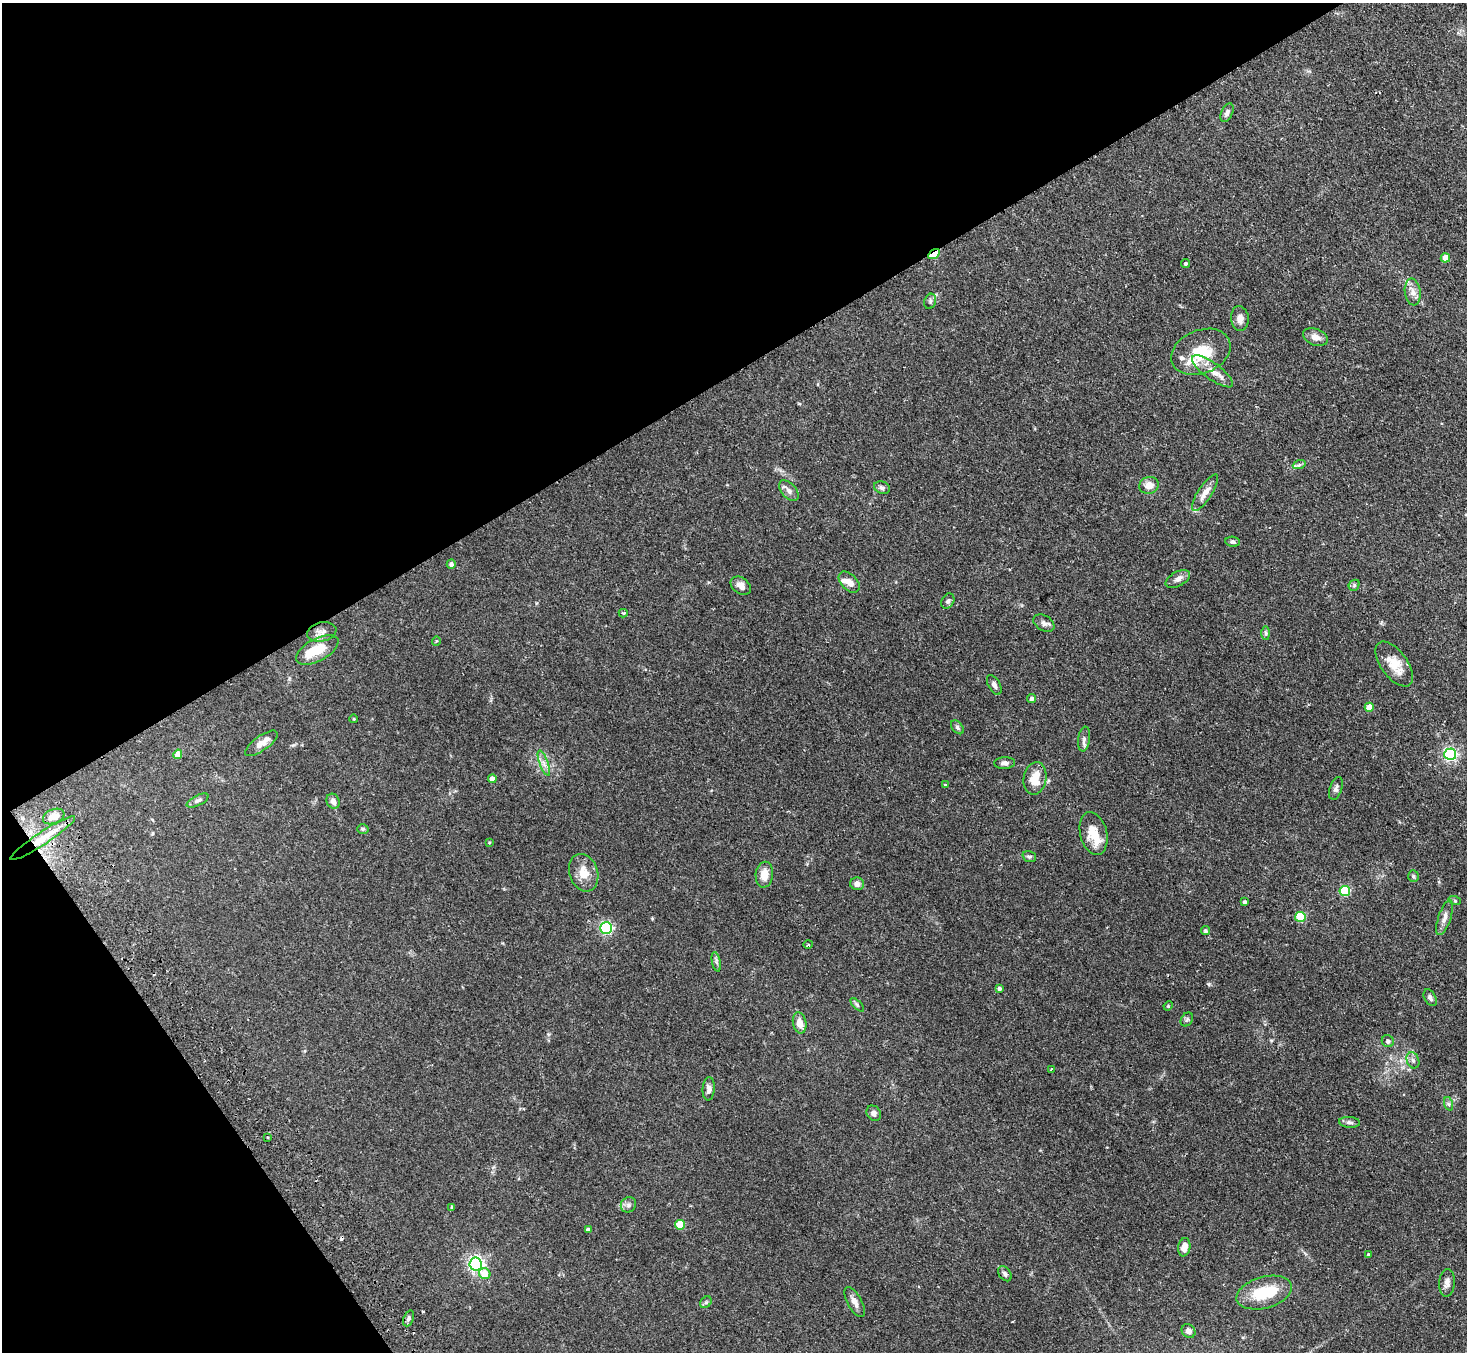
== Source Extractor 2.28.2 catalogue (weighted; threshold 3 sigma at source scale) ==
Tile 5 of 4 x 4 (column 1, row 2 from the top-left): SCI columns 50-1514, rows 3030-4379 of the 5961 x 5922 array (HDU 1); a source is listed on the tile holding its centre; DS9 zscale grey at full resolution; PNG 1469 x 1354 px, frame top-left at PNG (2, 3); each listed source drawn as its Kron ellipse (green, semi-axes under 4 px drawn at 4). Shown black and unused: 33% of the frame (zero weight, under 2 of 3 exposures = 3% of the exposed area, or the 3 px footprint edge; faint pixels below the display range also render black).
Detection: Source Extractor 2.28.2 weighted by HDU 2 'WHT'; one run over the whole footprint, this tile lists its part. Background 0.0752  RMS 0.0056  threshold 0.0251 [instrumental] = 3 sigma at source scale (4.5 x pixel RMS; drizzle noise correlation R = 1.50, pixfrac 1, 0.05/0.05 arcsec/px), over >= 5 px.
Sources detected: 102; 1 inside a brighter object's white glare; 2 cosmic-ray / hot-pixel residue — neither listed nor drawn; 5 inside a brighter listed object's ellipse — not listed separately; the other 94 listed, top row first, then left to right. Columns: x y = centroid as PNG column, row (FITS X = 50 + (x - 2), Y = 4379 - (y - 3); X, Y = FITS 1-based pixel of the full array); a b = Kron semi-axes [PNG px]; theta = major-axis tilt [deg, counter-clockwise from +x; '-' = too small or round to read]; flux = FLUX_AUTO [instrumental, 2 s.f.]
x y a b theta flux
1227 113 10 5 65 1.9
934 254 6 3 33 26
1445 258 4 4 - 7.5
1186 264 4 4 - 1
1413 292 13 8 -82 3.5
930 301 8 6 70 1.2
1240 318 12 8 -85 3.3
1315 337 13 8 -19 3.9
1201 352 31 21 22 20
1212 371 25 8 -36 6.5
1299 465 6 4 19 1
1149 485 10 8 17 5.2
882 488 8 6 -21 1.6
789 491 12 7 -50 2.6
1205 493 21 7 57 4.9
1233 542 7 5 -9 1.1
451 564 4 4 - 1.6
1178 579 13 7 28 2.6
849 582 12 8 -46 3.9
1354 585 6 5 - 0.8
741 586 11 8 -37 3.4
948 601 8 6 60 1.6
623 613 4 3 - 0.81
1044 623 11 7 -31 2.1
322 632 15 9 12 3.5
1266 633 7 4 -89 0.9
436 641 5 3 - 0.44
317 650 23 11 28 14
1394 664 26 13 -54 10
994 685 11 6 -62 1.8
1032 699 4 4 - 1.4
1369 707 4 4 - 5.7
354 719 4 3 - 0.39
957 727 8 5 -51 1.2
1084 739 12 6 82 1.9
261 743 19 7 36 4.8
178 754 5 4 - 7.1
1450 754 6 6 - 110
544 763 13 3 -70 2.2
1005 763 10 6 3 1.7
1035 778 16 11 80 9.1
492 779 4 4 - 2.6
945 785 3 3 - 0.59
1336 788 12 6 71 1.5
198 801 12 5 26 1.6
333 801 8 6 -61 3
54 816 11 7 22 4.3
363 829 5 4 - 0.78
1094 834 22 13 -76 9.6
43 838 38 6 33 9.8
489 842 4 3 - 0.51
1029 856 7 5 -20 1.1
584 873 19 14 -72 7.9
764 875 13 8 84 5.7
1413 876 6 5 - 0.85
857 884 7 6 - 3
1345 891 5 5 - 38
1455 901 6 4 -18 0.73
1245 902 4 3 - 1.1
1300 917 5 5 - 20
1445 917 18 6 72 3.2
606 928 6 6 - 86
1205 931 4 4 - 0.78
808 945 5 3 - 0.58
716 962 10 4 -78 1.3
999 989 4 4 - 1.2
1430 998 9 5 -61 1.6
857 1005 8 3 -45 0.83
1168 1006 5 4 - 0.53
1187 1019 7 5 54 1
800 1023 11 6 -79 4.8
1388 1041 6 6 - 1.5
1413 1060 8 6 -69 1.6
1051 1069 3 3 - 0.51
709 1089 11 6 86 2.4
1449 1104 7 4 -71 1
874 1113 8 6 -54 1.6
1349 1122 10 5 -4 1.7
268 1137 3 2 - 0.65
628 1205 8 7 - 1.8
452 1207 4 4 - 0.74
680 1225 5 5 - 16
588 1230 4 3 - 1.1
1184 1247 9 6 80 3.8
1368 1255 4 3 - 0.53
476 1264 6 6 - 150
485 1274 6 5 - 9.3
1005 1274 8 5 -53 1.4
1447 1283 14 8 85 2.7
1264 1293 28 15 16 19
706 1302 6 5 - 0.96
855 1302 16 7 -61 3.3
408 1318 8 5 69 1.2
1189 1331 7 6 - 2.3
Overlapping masked pixels (flux is a lower limit): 2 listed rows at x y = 934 254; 43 838